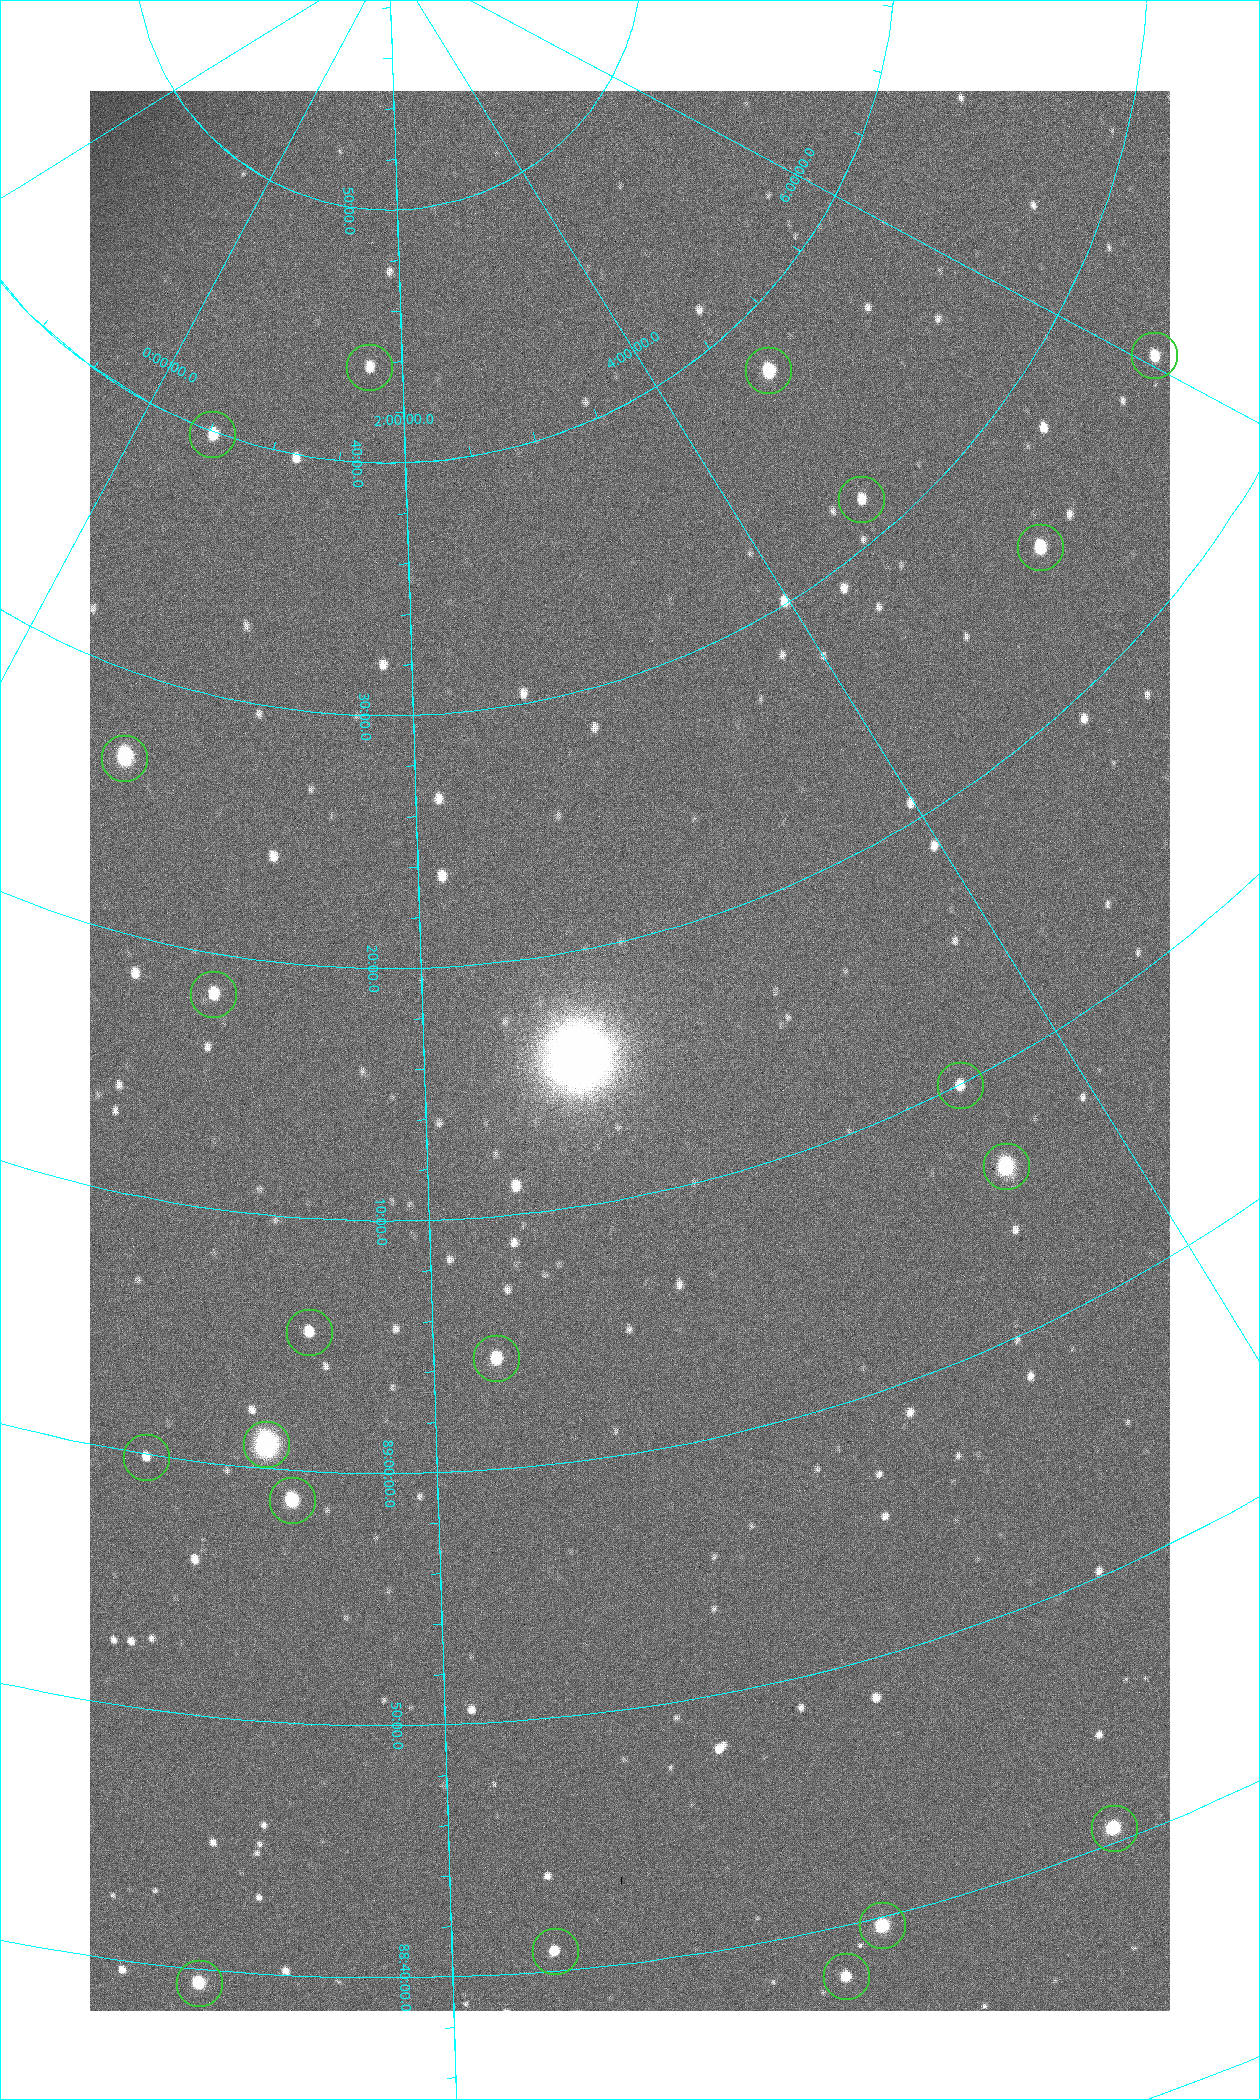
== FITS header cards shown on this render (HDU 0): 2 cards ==
NAXIS1  =                 1080 / length of data axis 1
NAXIS2  =                 1920 / length of data axis 2

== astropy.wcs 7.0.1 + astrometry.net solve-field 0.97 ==
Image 1080 x 1920 px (HDU 0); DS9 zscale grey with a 90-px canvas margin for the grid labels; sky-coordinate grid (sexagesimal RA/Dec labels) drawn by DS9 from the SOLVED WCS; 20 Tycho-2 reference stars matched to detected sources circled (green)
Header WCS: none
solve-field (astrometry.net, Tycho-2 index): SOLVED blind (the file carries no WCS)
Solved WCS: RA---TAN-SIP/DEC--TAN-SIP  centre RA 02:42:21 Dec +89:16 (40.59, +89.26 deg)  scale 2.37 arcsec/px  FOV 42.7' x 76.0'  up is +12 deg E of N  parity flipped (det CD > 0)
(file carries no celestial WCS; the grid is the blind solution)
Tycho-2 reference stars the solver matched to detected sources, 20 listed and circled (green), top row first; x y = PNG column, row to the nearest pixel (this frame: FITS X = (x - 90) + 1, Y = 1920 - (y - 91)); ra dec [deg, ICRS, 3 dp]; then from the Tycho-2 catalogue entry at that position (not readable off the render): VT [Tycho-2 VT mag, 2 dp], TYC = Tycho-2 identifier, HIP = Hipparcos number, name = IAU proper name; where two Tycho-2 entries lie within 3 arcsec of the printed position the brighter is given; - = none
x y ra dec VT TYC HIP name
1154 355 90.669 +89.431 10.31 4630-104-1 - -
369 367 25.399 +89.729 11.04 4627-64-1 - -
768 370 70.692 +89.630 9.34 4629-37-1 - -
212 434 7.906 +89.665 10.51 4627-6-1 - -
861 499 69.250 +89.526 11.02 4629-45-1 - -
1040 547 75.971 +89.421 9.41 4629-33-1 - -
124 758 9.931 +89.444 8.22 4627-49-1 3128 -
213 994 18.559 +89.307 10.52 4627-75-1 - -
960 1085 55.017 +89.166 11.19 4628-70-1 - -
1006 1166 55.225 +89.105 8.15 4628-68-1 17195 -
309 1332 24.867 +89.092 10.76 4627-125-1 - -
496 1358 32.549 +89.073 9.84 4628-149-1 - -
266 1444 23.461 +89.016 6.47 4627-259-1 7283 -
146 1457 19.000 +88.998 11.53 4627-46-1 - -
292 1500 24.587 +88.980 9.00 4627-86-1 - -
1114 1828 49.382 +88.676 8.64 4628-25-1 - -
882 1925 42.246 +88.661 8.90 4628-20-1 - -
555 1951 32.945 +88.680 10.72 4628-99-1 - -
846 1976 40.943 +88.634 10.89 4628-71-1 - -
199 1983 22.838 +88.657 9.18 4627-37-1 - -